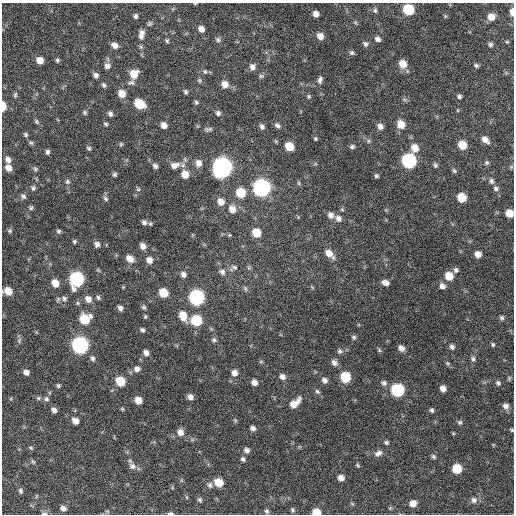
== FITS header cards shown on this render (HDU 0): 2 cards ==
NAXIS1  =                  512 / Axis length
NAXIS2  =                  512 / Axis length

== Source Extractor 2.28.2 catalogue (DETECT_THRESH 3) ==
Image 512 x 512 px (HDU 0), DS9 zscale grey, 1 PNG px = 1 image px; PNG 516 x 516 px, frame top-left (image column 1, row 512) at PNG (2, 3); no overlay
Background 299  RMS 18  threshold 53.9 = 3 sigma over >= 5 px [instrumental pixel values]
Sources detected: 198; all 198 listed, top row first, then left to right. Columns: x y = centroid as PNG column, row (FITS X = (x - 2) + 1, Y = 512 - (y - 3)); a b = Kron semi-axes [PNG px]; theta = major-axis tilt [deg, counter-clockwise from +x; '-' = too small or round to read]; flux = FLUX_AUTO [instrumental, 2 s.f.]
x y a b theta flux
408 9 7 7 - 56000
375 10 7 5 -76 2600
512 12 7 4 -88 8100
316 14 5 5 - 6700
136 16 6 4 -77 2500
491 17 7 7 - 11000
149 24 7 5 54 2200
201 29 6 6 - 6300
142 32 8 7 - 4500
320 36 7 6 - 9100
141 37 7 5 -41 2900
378 39 7 6 - 4300
218 40 7 6 - 2800
167 41 6 4 -47 1700
507 42 5 3 - 1200
365 44 7 6 - 3100
490 44 6 5 - 2600
115 45 7 6 - 5900
352 53 7 5 -24 2400
40 60 7 6 - 9700
57 60 6 5 - 2100
403 64 8 7 - 14000
476 65 5 4 - 2300
107 66 7 7 - 5100
252 67 7 7 - 5400
205 71 6 5 - 1900
134 74 8 8 - 17000
96 75 6 6 - 3700
261 76 7 5 -1 2100
199 80 6 5 - 1900
320 80 10 6 72 3800
131 83 11 6 14 3900
225 84 8 8 - 8500
104 85 6 5 - 2300
186 92 6 5 - 2200
122 94 7 6 - 13000
15 95 8 5 81 2100
309 96 5 4 - 1600
459 96 5 5 - 2500
196 102 5 5 - 2000
140 104 8 6 -38 31000
3 106 7 4 89 15000
458 110 5 3 - 930
84 112 6 5 - 2000
218 113 6 6 - 3100
110 114 6 5 - 3100
36 122 7 5 -55 2200
106 124 6 4 -17 1900
401 124 9 7 -65 13000
164 125 7 6 - 6600
277 125 8 6 -35 3500
262 126 8 5 -56 3600
380 126 7 6 - 5000
208 129 11 5 3 3000
25 134 6 5 - 2100
315 139 5 5 - 1700
485 140 9 6 -41 7200
368 141 6 4 71 1600
31 143 6 5 - 1900
121 144 5 5 - 1600
462 145 7 6 - 19000
289 146 7 6 - 19000
352 147 6 5 - 2400
89 148 6 4 -36 2100
415 148 9 8 - 11000
47 152 6 5 - 3100
8 160 8 6 -72 5700
409 160 8 7 - 190000
487 162 6 6 - 2100
198 163 9 7 -81 7400
174 165 13 8 17 9500
435 165 6 5 - 2200
155 166 6 5 - 3400
222 167 9 8 - 700000
8 168 7 6 - 7800
35 169 6 5 - 2100
454 171 7 5 -51 2000
115 174 5 5 - 2400
185 174 9 8 - 14000
376 176 5 5 - 2000
67 181 6 6 - 2400
491 181 7 6 - 3000
299 183 6 4 -89 1500
33 188 7 5 65 2600
261 188 8 8 - 400000
138 189 5 5 - 1800
496 189 7 6 - 3200
241 193 8 7 - 29000
23 196 8 6 -44 3300
462 197 7 6 - 26000
105 199 7 5 -48 2400
221 202 8 7 - 9500
31 208 6 5 - 2000
232 209 9 8 - 10000
509 213 6 6 - 16000
331 215 8 7 - 5900
338 218 8 7 - 5400
144 222 8 7 - 4000
10 231 7 6 - 1900
59 231 6 5 - 2200
256 233 7 6 - 23000
229 235 6 4 89 1100
74 241 5 5 - 1800
97 244 7 6 - 4000
143 246 6 5 - 6300
329 253 11 7 -44 11000
478 254 6 5 - 8100
130 259 9 7 -45 9200
149 260 7 7 - 7500
234 267 9 5 -15 3100
456 270 7 6 - 3100
222 272 8 6 -46 4000
183 274 6 6 - 4700
449 276 8 7 - 17000
76 279 8 8 - 190000
55 283 7 6 - 12000
385 283 7 5 -23 5600
442 286 7 7 - 5200
245 289 7 4 -71 2100
8 291 7 6 - 15000
163 293 7 6 - 25000
98 297 7 5 -73 2200
196 297 8 7 - 260000
64 298 7 7 - 3600
88 299 9 7 -46 7600
77 303 6 4 -89 1700
144 307 6 5 - 2200
120 308 6 5 - 3900
145 316 5 4 - 1500
183 316 10 7 -68 16000
502 318 6 5 - 2400
85 319 8 8 - 34000
196 320 7 7 - 59000
142 330 5 4 - 2400
354 337 6 5 - 2200
214 340 7 6 - 2500
19 341 9 3 86 2400
80 345 8 8 - 350000
493 345 6 4 90 1900
452 347 6 6 - 3300
401 348 7 5 -39 5800
340 351 7 6 - 2900
146 353 6 5 - 5200
93 358 7 5 -76 3100
473 359 7 6 - 2900
334 363 8 6 -53 5200
447 363 6 4 -45 1700
137 369 8 7 - 4900
26 372 6 5 - 5000
234 373 7 7 - 6100
282 377 7 7 - 5100
345 377 7 7 - 41000
325 380 7 7 - 4300
120 381 7 6 - 33000
254 382 6 6 - 6100
384 383 7 7 - 3700
498 383 7 6 - 2600
58 386 5 5 - 2000
443 389 6 5 - 6700
397 390 8 7 - 120000
317 391 7 6 - 2500
190 397 6 5 - 5100
38 398 6 5 - 2100
46 399 7 6 - 3000
138 400 6 6 - 11000
295 403 13 7 41 12000
506 406 7 7 - 5300
54 410 6 5 - 4000
432 410 5 4 - 2300
75 421 7 6 - 7300
460 422 6 5 - 2300
253 428 6 5 - 3900
512 430 5 4 - 1400
180 432 8 7 - 7600
386 442 6 5 - 2200
31 448 6 4 -42 1600
247 450 7 6 - 4100
378 453 11 7 28 5200
433 457 7 5 -46 2400
243 459 6 5 - 2700
33 462 6 5 - 1800
358 465 6 4 -57 1600
132 466 9 8 - 5800
457 469 7 6 - 32000
341 478 6 5 - 7100
218 482 7 6 - 21000
210 485 8 6 80 3500
21 491 7 5 -69 2500
200 500 6 5 - 2400
474 500 9 8 - 5100
413 503 6 6 - 9200
352 504 6 4 -20 1300
63 508 7 6 - 5400
293 510 6 4 -63 2000
267 511 7 5 -78 2400
316 512 6 5 - 18000
44 513 9 3 0 2000
171 513 7 4 4 2500
At the frame edge (FLAGS 8, measured only in part): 8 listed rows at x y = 512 12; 3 106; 509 213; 8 291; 512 430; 316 512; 44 513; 171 513